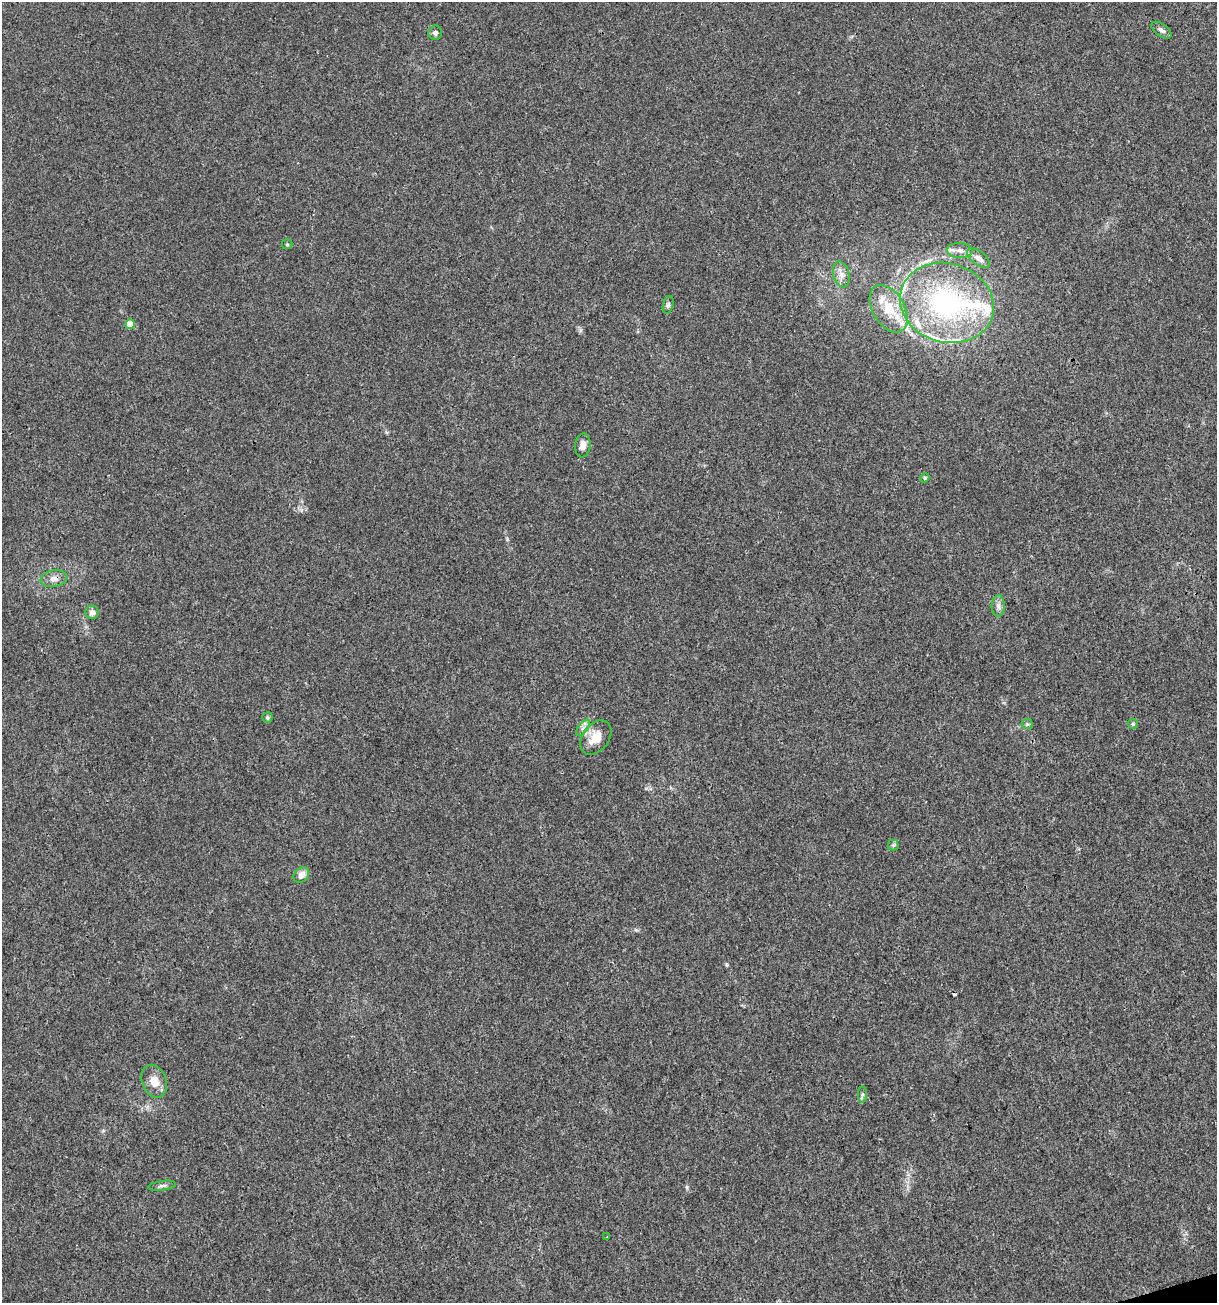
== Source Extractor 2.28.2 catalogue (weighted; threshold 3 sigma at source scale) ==
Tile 6 of 4 x 4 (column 2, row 2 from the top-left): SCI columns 1317-2531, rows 2604-3904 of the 5012 x 5207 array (HDU 1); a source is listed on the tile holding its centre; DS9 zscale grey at full resolution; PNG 1219 x 1305 px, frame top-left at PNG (2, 2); each listed source drawn as its Kron ellipse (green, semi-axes under 4 px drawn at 4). Shown black and unused: <1% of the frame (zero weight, under 3 of 4 exposures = <1% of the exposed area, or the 3 px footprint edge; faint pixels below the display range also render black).
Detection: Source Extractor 2.28.2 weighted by HDU 2 'WHT'; one run over the whole footprint, this tile lists its part. Background 0.00323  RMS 0.0026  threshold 0.0118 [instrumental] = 3 sigma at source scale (4.5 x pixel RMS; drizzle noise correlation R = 1.50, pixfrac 1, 0.0396/0.0396 arcsec/px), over >= 5 px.
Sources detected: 34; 1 cosmic-ray / hot-pixel residue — neither listed nor drawn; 7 inside a brighter listed object's ellipse — not listed separately; the other 26 listed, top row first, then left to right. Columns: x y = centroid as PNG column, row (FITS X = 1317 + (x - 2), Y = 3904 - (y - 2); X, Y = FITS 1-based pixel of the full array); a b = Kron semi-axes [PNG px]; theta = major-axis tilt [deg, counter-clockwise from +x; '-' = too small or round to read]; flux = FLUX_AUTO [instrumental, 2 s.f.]
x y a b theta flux
1161 30 11 6 -35 1.1
435 33 7 7 - 0.84
287 244 5 5 - 0.34
960 250 12 7 -2 1.5
979 258 13 6 -37 1.6
841 274 13 8 -74 1.8
947 303 47 39 -17 48
668 305 9 5 76 0.62
889 309 26 16 -59 7.1
130 324 5 5 - 4.2
583 445 12 7 84 1.8
925 478 4 4 - 0.3
54 579 13 8 10 1.8
998 606 11 6 -90 1.2
92 612 7 6 - 1.3
267 717 5 5 - 0.4
1027 724 5 5 - 0.44
1133 724 5 4 - 0.37
583 728 9 5 54 0.95
596 738 19 13 53 4.6
893 845 5 5 - 0.51
301 875 9 6 43 2.1
154 1081 17 12 -69 3.1
862 1094 8 4 88 0.57
162 1186 14 4 8 0.77
607 1237 3 2 - 0.24
Overlapping masked pixels (flux is a lower limit): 1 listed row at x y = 54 579
Unlisted compact peaks at least as high as the median listed source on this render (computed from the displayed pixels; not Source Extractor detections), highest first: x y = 687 1187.